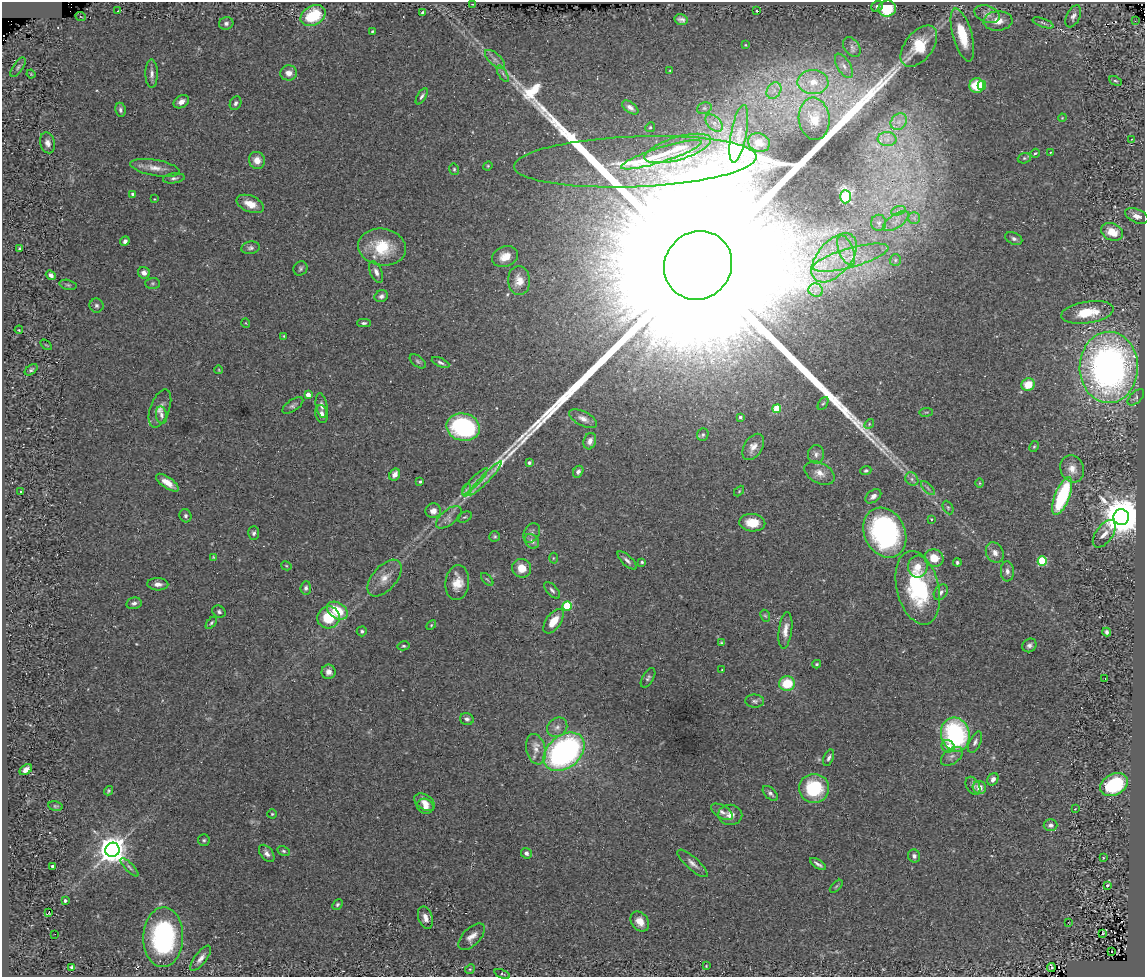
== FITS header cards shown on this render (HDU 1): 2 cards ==
NAXIS1  =                 1143
NAXIS2  =                  975

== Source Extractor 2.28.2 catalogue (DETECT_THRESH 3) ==
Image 1143 x 975 px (HDU 1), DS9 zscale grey, 1 PNG px = 1 image px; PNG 1147 x 979 px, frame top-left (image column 1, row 975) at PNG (2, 2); each listed source drawn as its Kron ellipse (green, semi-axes under 4 px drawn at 4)
Background 0.801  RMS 0.035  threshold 0.106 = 3 sigma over >= 5 px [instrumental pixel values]
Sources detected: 251; all 251 listed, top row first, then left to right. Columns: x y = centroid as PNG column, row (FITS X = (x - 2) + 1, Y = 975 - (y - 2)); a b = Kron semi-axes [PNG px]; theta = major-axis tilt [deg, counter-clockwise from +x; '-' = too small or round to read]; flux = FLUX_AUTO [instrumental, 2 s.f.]
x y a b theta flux
473 4 4 2 - 1.6
877 6 6 5 - 4.4
887 9 9 8 - 76
118 11 2 2 - 1.5
757 11 3 3 - 19
422 12 4 3 - 2.9
987 14 13 8 -20 15
313 16 13 9 27 110
1073 16 12 6 64 10
81 17 5 3 - 1.9
681 20 7 5 -16 9.3
998 21 14 9 3 28
1135 21 3 2 - 1.3
226 23 7 6 - 8.2
1043 23 11 4 -20 5.6
372 31 3 3 - 3.1
962 35 27 9 -74 78
745 45 3 2 - 1.7
919 46 24 14 52 98
852 47 11 7 -52 9.2
495 59 12 5 -43 13
844 66 14 6 -59 13
18 67 11 5 55 6.5
670 70 3 2 - 1.7
289 73 8 7 - 16
31 74 4 3 - 2.1
152 74 14 6 -88 12
503 74 9 4 -60 6.3
1115 81 7 4 -26 3.7
813 82 15 12 0 46
982 85 4 4 - 59
977 86 7 7 - 67
774 90 9 6 55 14
422 96 9 4 59 6
181 102 8 6 31 13
235 103 7 5 64 6.6
630 107 9 5 -35 9.4
704 108 7 5 20 5.4
120 110 7 5 -80 6.4
1062 118 4 3 - 1.9
814 119 21 15 -83 44
899 122 9 7 44 15
714 123 10 6 -45 12
650 127 5 4 - 3.3
739 134 29 7 79 36
887 139 9 7 -2 14
1131 139 3 2 - 1.7
759 142 11 9 -23 18
47 143 10 7 -75 15
678 148 34 11 17 68
1050 152 3 3 - 1.6
1035 153 5 4 - 3.1
661 155 42 7 18 54
1024 158 6 5 - 4.2
257 160 8 8 - 24
635 162 121 25 2 370
488 166 4 4 - 2.5
155 168 25 8 -10 26
454 169 6 4 -76 3.7
174 178 11 5 7 6.3
133 194 4 3 - 6.8
845 197 6 5 - 250
155 199 4 3 - 1.5
250 204 14 8 -22 32
898 211 7 4 19 6.4
1137 216 12 6 -23 15
914 218 6 6 - 6.8
896 221 15 6 34 17
879 223 8 7 - 9
1112 232 11 8 -25 36
1014 239 9 6 -27 7.8
125 241 5 4 - 8.8
382 247 24 18 -8 93
20 248 3 3 - 3.3
251 248 9 6 9 7.5
846 250 16 7 -68 27
505 257 13 10 22 28
834 258 29 16 49 110
851 258 39 9 16 76
895 260 6 5 - 4.8
698 265 35 33 49 720000
300 268 7 6 - 5.4
376 272 11 6 -67 12
144 273 6 5 - 11
51 275 5 4 - 10
519 281 14 11 -86 26
153 283 7 5 1 4.8
68 285 8 5 -14 4.6
816 290 7 6 - 9.3
381 296 7 5 27 7.5
96 305 7 7 - 6.4
1087 312 26 11 9 72
246 323 5 3 - 1.6
364 323 7 4 0 4.7
19 330 4 3 - 2
284 336 4 3 - 2.5
46 345 6 3 -36 2.1
418 361 9 5 -37 5.4
440 363 9 4 -24 6.1
1109 367 35 29 89 1100
31 370 7 4 38 4.7
219 370 4 2 - 1.9
1028 385 7 6 - 45
308 395 4 4 - 19
1136 397 10 5 44 5.5
823 403 7 4 60 4.1
293 405 12 5 35 7.2
321 405 12 5 -80 11
160 408 20 9 70 19
777 409 4 4 - 93
926 412 7 3 8 2.7
322 414 9 6 -78 11
161 415 8 5 -81 7.3
740 417 4 4 - 5.1
583 419 15 7 -27 16
869 424 5 4 - 3.1
463 427 17 13 -14 330
703 435 6 5 - 4.9
590 441 8 6 72 13
753 447 14 9 59 20
1034 447 6 4 62 2.9
816 454 9 8 - 10
529 462 4 3 - 6.9
1072 469 14 11 -65 25
866 470 5 4 - 3.6
578 472 6 5 - 7.3
819 473 16 10 -29 22
395 475 6 5 - 16
486 478 23 4 47 17
912 479 7 6 - 7.2
475 481 18 4 45 10
420 482 3 3 - 3.8
167 483 13 5 -35 23
980 483 5 3 - 2.3
928 488 9 3 -46 4.7
466 490 7 4 72 4
21 491 3 2 - 1.8
739 491 6 4 47 2.6
873 496 9 6 38 11
1062 496 20 7 69 210
948 507 7 5 -64 4.2
433 511 8 7 - 17
185 516 7 6 - 6.1
449 517 15 7 38 14
464 517 8 5 25 4.1
1121 517 8 7 - 10000
931 519 3 2 - 2
752 523 13 9 -5 46
254 533 6 5 - 6.4
532 533 10 7 58 8.5
885 533 26 20 -63 490
1104 534 16 8 55 18
495 536 5 5 - 3.5
532 541 8 6 -44 11
995 553 11 8 -61 15
213 557 4 3 - 2
553 558 5 3 - 2.3
934 558 9 8 - 43
627 561 12 5 -44 9.4
1042 561 5 4 - 150
642 562 4 3 - 3.2
957 562 4 4 - 5
286 566 5 4 - 2.7
918 567 11 9 83 27
522 568 9 9 - 35
1007 571 10 6 -87 11
385 578 22 12 49 33
487 579 8 3 -47 3.3
457 583 17 12 84 38
158 584 10 6 -4 13
306 588 7 5 86 6.5
918 588 37 21 -76 260
552 590 10 5 -48 7
941 592 8 6 56 9.2
134 603 8 5 12 8.4
567 606 5 4 - 160
337 611 11 7 -32 72
219 612 7 5 -33 5.4
765 616 6 4 -65 3.2
328 617 11 11 - 80
553 621 14 7 53 41
211 623 7 4 49 3.6
431 625 6 3 46 2.7
785 630 18 6 82 21
362 631 5 5 - 4.9
1107 632 4 4 - 6.2
722 643 4 3 - 4
1029 645 7 6 - 8
403 646 6 4 12 3.6
817 664 4 3 - 3
722 670 3 3 - 1.9
329 672 7 7 - 14
648 678 11 5 58 6.1
1105 678 2 2 - 1.9
787 684 8 7 - 71
755 701 9 6 -3 6.9
467 719 7 6 - 7.1
557 727 10 9 - 14
955 734 17 14 -74 340
975 742 11 5 65 8.2
948 746 7 6 - 25
536 749 15 9 -77 23
564 752 23 16 40 640
952 756 12 7 35 12
829 758 9 5 67 6.6
26 770 7 5 35 14
993 779 6 5 - 12
1114 785 15 10 29 160
973 786 10 6 -62 7.3
814 788 15 14 - 150
979 788 7 6 - 20
108 791 5 4 - 3.4
770 793 9 5 -45 7.3
425 802 11 7 -34 21
55 806 8 4 -7 4
425 806 8 7 - 18
1075 809 2 2 - 1.1
722 812 12 6 -31 11
272 814 4 4 - 2.8
730 815 12 10 -2 19
1050 825 7 6 - 7.6
204 840 6 5 - 4.3
112 850 7 7 - 4300
284 851 6 4 -26 4.1
267 853 10 6 -52 11
526 853 5 5 - 8.6
914 856 6 6 - 8.3
1103 858 4 2 - 1.6
692 863 19 6 -42 14
818 864 9 3 -33 7.1
52 866 3 3 - 4.4
130 867 12 4 -46 5.6
1107 885 3 3 - 37
836 886 8 3 45 3.2
65 901 3 3 - 6.4
337 904 6 4 46 4.1
48 913 3 2 - 30
425 918 11 7 -73 18
640 922 11 8 -54 23
1068 922 2 2 - 5.1
55 934 2 2 - 8.7
1102 934 3 3 - 21
163 937 30 20 88 380
472 937 16 8 46 18
1111 952 3 2 - 4.7
201 958 15 6 53 14
706 966 4 3 - 2.2
72 967 4 4 - 4.1
1051 968 4 2 - 5
470 969 5 4 - 2.9
502 974 8 3 -22 2.7